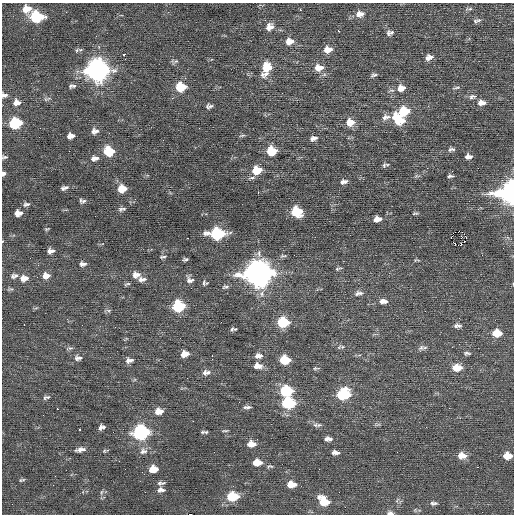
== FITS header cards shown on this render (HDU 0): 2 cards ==
NAXIS1  =                  512 / Axis length
NAXIS2  =                  512 / Axis length

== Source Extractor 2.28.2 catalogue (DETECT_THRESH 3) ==
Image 512 x 512 px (HDU 0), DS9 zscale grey, 1 PNG px = 1 image px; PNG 516 x 516 px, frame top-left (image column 1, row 512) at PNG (2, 3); no overlay
Background 0.0922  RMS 0.75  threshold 2.26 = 3 sigma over >= 5 px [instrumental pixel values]
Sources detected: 162; all 162 listed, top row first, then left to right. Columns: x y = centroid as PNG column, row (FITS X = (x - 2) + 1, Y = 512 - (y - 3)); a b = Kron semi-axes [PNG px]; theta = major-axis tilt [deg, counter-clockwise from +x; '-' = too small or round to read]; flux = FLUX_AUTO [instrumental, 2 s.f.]
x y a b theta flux
27 9 10 9 - 570
470 9 9 4 6 93
300 10 2 2 - 230
360 14 12 8 8 350
37 17 10 7 -2 3300
478 20 8 5 19 130
270 27 10 9 - 340
338 31 3 2 - 620
390 33 9 6 12 170
96 36 3 2 - 55
289 41 9 7 11 440
328 50 10 7 11 430
123 55 3 3 - 270
429 57 10 7 18 270
125 59 2 2 - 100
175 61 10 4 33 100
267 67 11 9 54 1000
319 68 12 9 6 440
97 70 11 10 - 26000
266 74 14 6 30 300
373 75 9 5 15 120
74 86 8 6 17 140
181 87 9 8 - 1400
401 88 10 8 12 410
456 88 11 3 7 90
4 95 8 6 -8 160
472 97 11 7 13 190
172 98 4 4 - 58
46 99 7 4 -83 86
17 102 10 9 - 300
481 103 11 7 2 330
209 106 9 5 8 140
404 111 10 8 11 1500
386 117 12 7 10 260
398 120 14 9 -46 1600
350 122 10 9 - 590
15 123 9 8 - 2700
95 131 9 7 9 230
242 135 9 3 11 76
71 136 7 6 - 290
313 138 9 6 19 210
450 150 8 6 45 140
109 151 9 8 - 1600
272 151 8 7 - 1400
470 156 5 4 - 89
4 157 8 5 6 100
467 157 7 5 73 160
95 158 10 7 9 250
384 165 7 5 66 91
387 165 5 3 - 38
427 168 2 2 - 75
257 170 10 8 9 1000
452 171 3 2 - 110
3 174 5 4 - 180
450 176 7 4 3 100
344 182 9 5 12 200
64 188 9 5 17 160
122 189 8 7 - 730
510 192 15 13 18 9300
135 199 3 3 - 31
82 201 8 5 -3 130
26 204 9 6 13 140
120 209 7 6 - 120
124 209 7 5 32 85
296 211 9 7 -23 2100
18 213 8 6 3 360
415 213 10 4 1 82
377 219 9 6 7 350
47 229 6 4 14 60
217 234 11 7 0 5300
451 237 3 2 - 160
466 237 2 2 - 30
2 241 4 2 - 34
454 243 4 2 - 49
458 245 3 2 - 20000
51 251 7 5 7 210
482 255 2 2 - 25
163 257 9 4 9 86
30 258 2 2 - 21
185 259 6 4 13 86
416 260 9 3 10 64
83 264 9 6 1 190
38 265 3 3 - 53
338 269 9 3 11 77
258 273 12 10 3 49000
136 275 11 9 -1 320
14 276 11 7 15 200
46 276 10 9 - 370
24 278 11 9 6 350
142 279 11 6 4 220
190 280 11 8 -28 210
205 283 8 6 -31 110
127 284 9 3 19 81
225 287 10 5 15 120
359 293 12 6 9 190
381 301 7 5 87 160
385 301 6 5 - 150
178 306 8 7 - 3400
109 310 7 4 0 94
283 322 9 7 2 2400
24 324 3 2 - 180
457 326 10 5 -1 170
115 327 2 2 - 23
232 329 8 4 67 83
235 329 6 4 7 60
497 333 10 7 -4 810
124 340 3 2 - 120
341 347 12 5 8 130
421 348 12 6 67 170
467 353 9 5 -5 110
185 354 9 7 12 420
212 356 3 2 - 61
258 356 10 7 5 270
78 358 11 7 0 200
212 359 3 2 - 42
131 360 7 5 21 130
285 360 8 6 0 1500
128 361 9 6 83 160
258 366 11 7 -3 380
315 368 8 4 6 83
457 368 10 7 -1 710
208 372 8 5 42 140
205 373 9 5 67 150
286 391 9 7 -1 2700
343 394 9 7 12 3700
46 397 11 5 18 130
288 403 9 7 1 3600
247 407 11 4 1 150
449 408 2 2 - 89
57 409 2 2 - 360
159 411 9 7 6 460
317 425 13 5 0 170
102 427 6 4 20 190
80 429 3 2 - 190
225 431 9 3 0 70
204 432 6 3 0 100
141 433 9 8 - 8100
328 439 8 5 -1 230
251 444 9 6 1 500
80 450 11 5 9 240
104 451 5 4 - 57
143 451 11 9 19 270
214 452 3 2 - 46
335 452 9 5 -4 210
462 456 10 8 -5 460
507 456 8 6 -1 610
257 462 9 6 1 640
270 466 9 5 -3 100
477 467 2 2 - 370
125 469 2 2 - 56
153 469 8 6 3 690
22 480 8 4 12 79
160 483 9 5 -7 150
291 484 9 6 -14 570
161 490 9 6 0 190
101 492 6 4 87 81
232 496 10 7 1 1900
324 501 12 8 -36 1100
434 503 10 5 3 140
12 504 3 2 - 42
390 513 8 5 -4 150
190 514 3 2 - 1600
At the frame edge (FLAGS 8, measured only in part): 7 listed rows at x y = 4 95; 4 157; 3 174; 510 192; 2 241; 390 513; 190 514